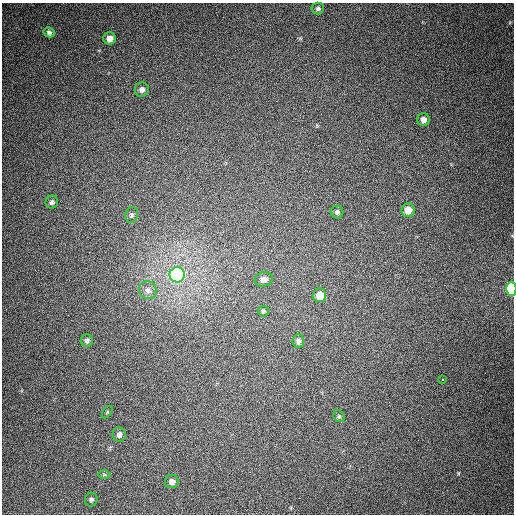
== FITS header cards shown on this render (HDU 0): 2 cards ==
NAXIS1  =                  512
NAXIS2  =                  512

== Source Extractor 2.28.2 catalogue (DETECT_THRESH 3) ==
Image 512 x 512 px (HDU 0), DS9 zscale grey, 1 PNG px = 1 image px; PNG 516 x 516 px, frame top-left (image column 1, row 512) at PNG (2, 3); each listed source drawn as its Kron ellipse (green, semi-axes under 4 px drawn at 4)
Background 376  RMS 9.2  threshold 27.5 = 3 sigma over >= 5 px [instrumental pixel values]
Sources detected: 24; all 24 listed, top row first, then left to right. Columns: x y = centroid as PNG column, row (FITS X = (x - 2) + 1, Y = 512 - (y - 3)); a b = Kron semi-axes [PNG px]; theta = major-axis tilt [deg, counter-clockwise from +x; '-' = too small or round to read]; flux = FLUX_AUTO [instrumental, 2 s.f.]
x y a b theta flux
318 8 6 6 - 1600
49 32 5 5 - 1500
110 38 6 6 - 4300
142 90 7 7 - 2600
423 120 6 6 - 3400
52 202 6 6 - 1700
408 210 7 6 - 6800
337 212 6 6 - 1600
132 215 8 6 75 1500
177 275 7 7 - 220000
264 279 9 7 12 3100
511 289 7 5 -89 70000
148 290 9 8 - 2900
320 295 7 6 - 7200
263 311 5 5 - 1100
87 341 6 6 - 1600
298 341 7 6 - 2200
443 380 3 3 - 9000
107 412 7 4 54 690
339 416 6 5 - 1000
119 435 7 6 - 2300
104 475 6 4 0 870
172 481 7 6 - 3200
91 500 7 6 - 1700
At the frame edge (FLAGS 8, measured only in part): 1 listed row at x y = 511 289